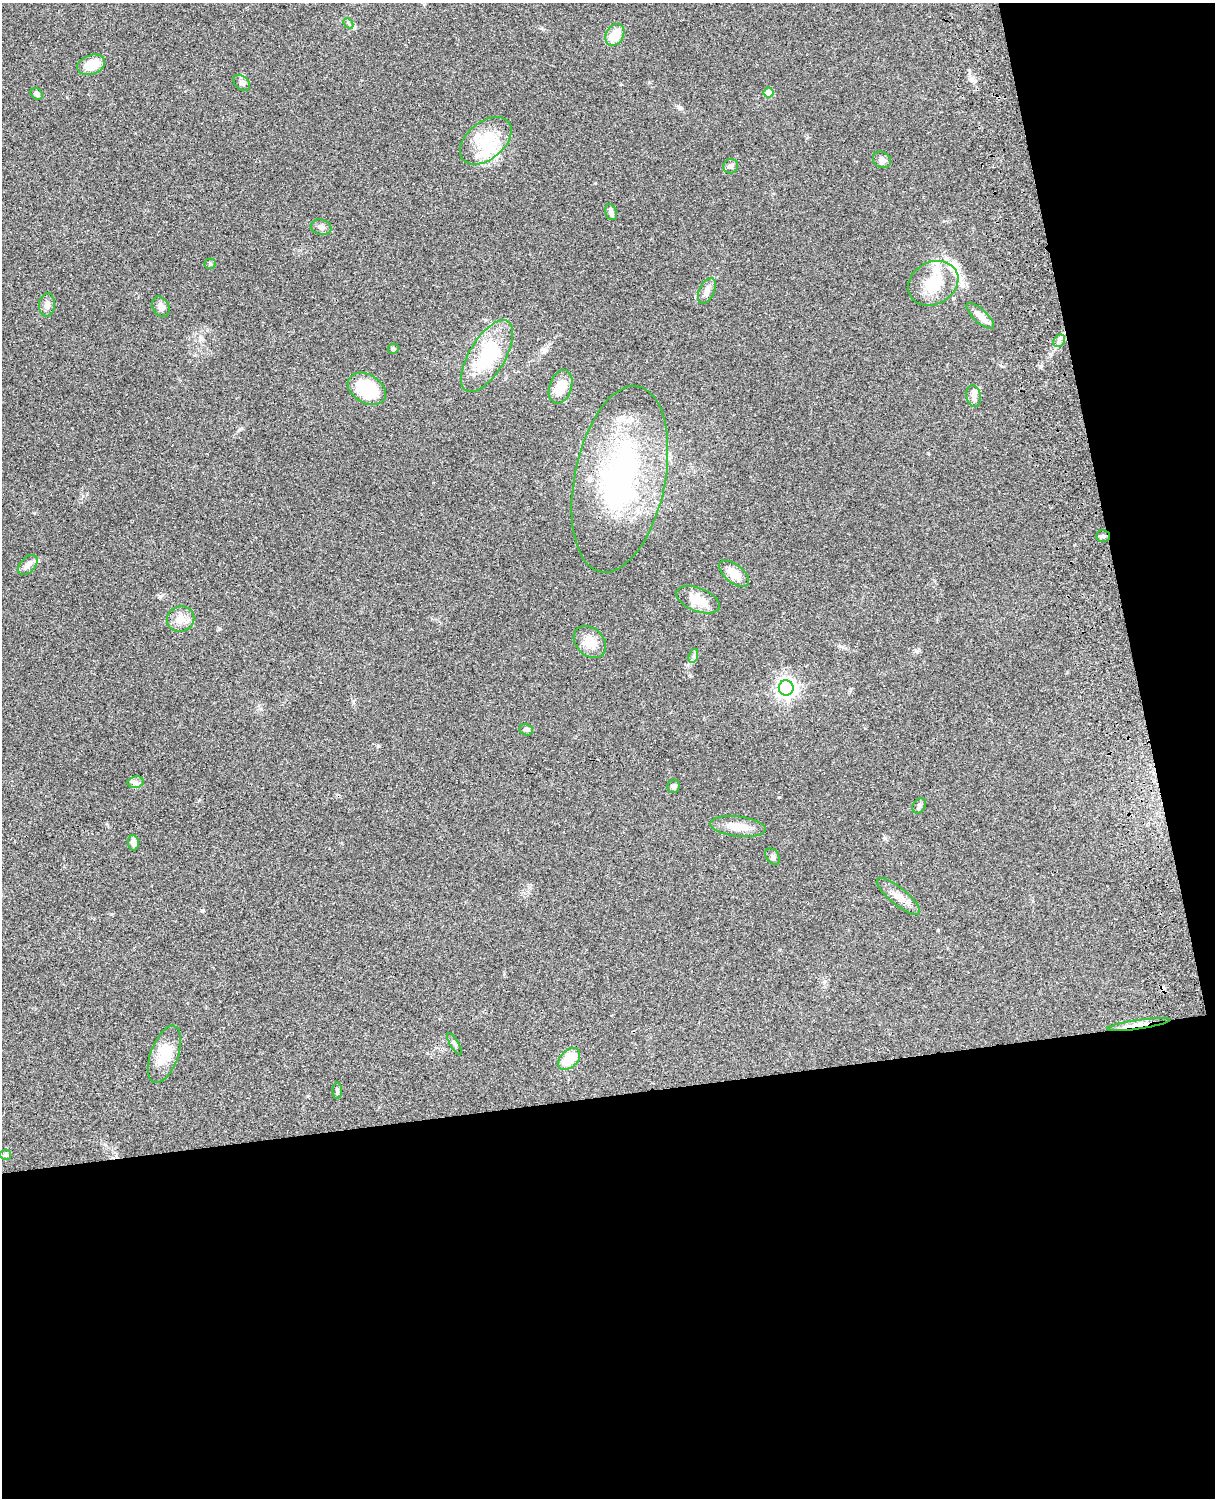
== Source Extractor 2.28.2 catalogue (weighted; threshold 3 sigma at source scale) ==
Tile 12 of 4 x 3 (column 4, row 3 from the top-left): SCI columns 3759-4971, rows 277-1772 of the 5089 x 4926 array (HDU 1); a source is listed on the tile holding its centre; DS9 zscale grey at full resolution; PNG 1217 x 1500 px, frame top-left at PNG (2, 3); each listed source drawn as its Kron ellipse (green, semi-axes under 4 px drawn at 4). Shown black and unused: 33% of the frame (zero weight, under 3 of 4 exposures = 6% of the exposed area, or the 3 px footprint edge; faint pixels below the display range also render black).
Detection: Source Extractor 2.28.2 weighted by HDU 2 'WHT'; one run over the whole footprint, this tile lists its part. Background 0.076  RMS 0.0058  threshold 0.0261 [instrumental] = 3 sigma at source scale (4.5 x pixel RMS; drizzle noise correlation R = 1.50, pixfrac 1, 0.05/0.05 arcsec/px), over >= 5 px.
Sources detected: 53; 7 inside a brighter listed object's ellipse — not listed separately; the other 46 listed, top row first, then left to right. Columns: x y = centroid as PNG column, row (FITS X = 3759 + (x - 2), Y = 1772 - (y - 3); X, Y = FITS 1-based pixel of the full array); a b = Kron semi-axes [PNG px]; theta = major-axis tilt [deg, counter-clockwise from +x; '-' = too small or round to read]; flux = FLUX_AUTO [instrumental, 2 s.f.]
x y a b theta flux
348 23 6 4 -46 0.9
615 35 12 8 61 9.9
91 65 14 9 19 10
242 83 9 6 -40 1.8
769 93 5 5 - 9.6
37 94 6 5 - 1.7
486 141 29 18 39 20
882 160 9 8 - 2.3
731 166 7 7 - 1.8
611 212 8 5 -70 2.1
321 227 10 7 -15 2.4
210 264 5 5 - 0.78
933 283 26 21 29 21
707 291 14 7 63 3.4
47 305 11 8 85 3
161 307 11 8 -62 2.9
980 316 17 6 -43 5
1059 341 7 5 49 1.7
393 349 5 5 - 1
487 356 40 18 59 39
560 387 17 11 71 10
367 389 20 14 -31 31
974 396 11 7 -78 2.7
620 479 95 45 78 130
1103 536 7 5 -1 1.2
28 565 12 7 47 2.7
734 574 18 9 -39 7.8
698 600 23 11 -21 9.7
181 619 14 12 21 6.2
590 642 18 13 -43 8.6
693 656 7 4 71 1.3
786 688 7 7 - 290
526 730 7 5 -20 1.4
136 782 8 5 11 1.8
674 786 7 6 - 1.4
919 806 8 6 56 1.5
738 827 28 10 -7 8.3
133 843 8 5 -81 3.1
773 856 9 6 -51 1.5
898 896 27 8 -39 6
1138 1025 31 4 8 7
454 1044 12 3 -59 1.2
164 1054 30 13 70 16
569 1059 13 8 44 15
337 1091 8 4 88 1.1
5 1155 5 5 - 1.3
Overlapping masked pixels (flux is a lower limit): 1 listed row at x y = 1138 1025
Unlisted compact peaks at least as high as the median listed source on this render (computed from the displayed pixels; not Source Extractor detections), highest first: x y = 160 596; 111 914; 203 910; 779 797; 378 746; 680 108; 353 701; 541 28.